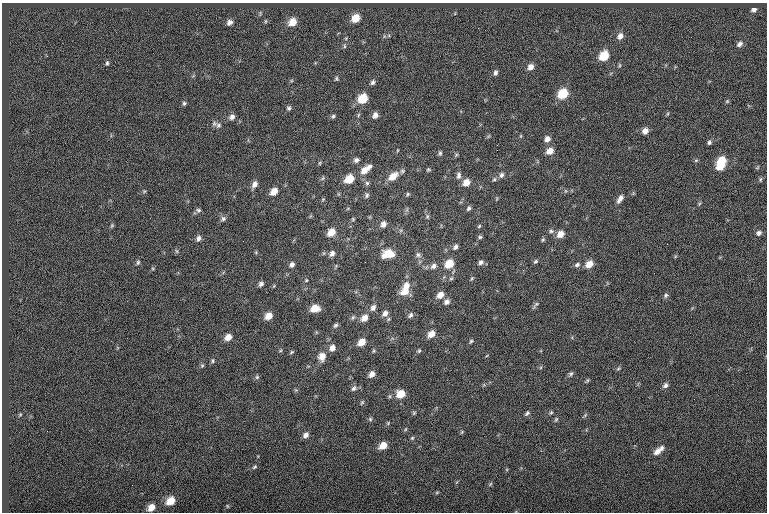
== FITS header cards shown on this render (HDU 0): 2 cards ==
NAXIS1  =                  765
NAXIS2  =                  510

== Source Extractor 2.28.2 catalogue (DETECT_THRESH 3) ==
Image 765 x 510 px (HDU 0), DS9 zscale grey, 1 PNG px = 1 image px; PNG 769 x 514 px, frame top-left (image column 1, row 510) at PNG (2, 3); no overlay
Background -0.0623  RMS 7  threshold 21.1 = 3 sigma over >= 5 px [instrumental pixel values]
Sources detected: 139; all 139 listed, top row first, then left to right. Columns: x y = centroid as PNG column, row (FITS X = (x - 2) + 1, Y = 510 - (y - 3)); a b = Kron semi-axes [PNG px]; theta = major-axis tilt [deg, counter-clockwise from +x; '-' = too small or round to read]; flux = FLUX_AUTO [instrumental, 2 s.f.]
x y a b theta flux
754 10 6 5 - 1400
356 18 9 7 47 6900
265 21 6 4 89 560
229 22 7 5 34 1700
292 22 9 8 - 6300
620 36 8 7 - 2400
740 44 8 6 37 1600
344 46 6 4 -89 760
604 56 8 6 54 13000
107 63 5 4 - 700
530 67 7 6 - 2700
495 73 7 5 80 1300
336 79 6 5 - 750
373 82 6 5 - 1100
563 94 8 7 - 14000
363 99 8 7 - 11000
727 101 5 5 - 590
184 103 6 5 - 830
289 108 6 6 - 960
358 115 6 3 71 600
375 115 7 6 - 2300
333 116 5 5 - 850
232 117 8 7 - 1800
218 125 10 7 11 1600
645 131 7 6 - 2700
547 139 7 6 - 2200
709 142 5 5 - 930
497 145 2 2 - 210
497 150 2 2 - 1000
550 151 8 6 41 4300
440 153 6 4 90 810
356 160 7 6 - 1500
721 161 8 7 - 11000
319 163 6 4 89 570
720 167 7 6 - 6100
757 168 6 4 19 560
365 169 14 7 40 5500
428 170 5 4 - 580
458 175 9 6 84 1500
501 175 7 6 - 1500
393 176 12 7 40 6300
323 178 6 4 71 680
349 179 8 6 41 9400
760 179 7 3 89 610
367 183 6 6 - 960
466 183 8 6 45 4500
254 184 9 6 61 2200
144 191 5 4 - 540
274 191 8 6 50 4700
408 194 6 5 - 700
367 195 8 6 71 1100
323 199 6 3 19 480
620 199 12 6 57 2200
469 208 6 4 55 990
198 210 7 6 - 970
427 217 7 5 89 910
223 219 7 6 - 1200
353 219 4 4 - 540
383 224 8 6 64 2400
112 225 6 4 55 630
479 226 6 3 46 530
551 231 7 6 - 1100
331 232 8 7 - 5800
759 233 7 6 - 1500
560 234 7 6 - 4300
480 237 6 5 - 790
198 238 8 6 70 1600
543 240 6 4 67 680
455 247 7 5 60 1400
177 251 6 4 -88 640
332 254 7 6 - 2000
388 254 11 7 13 10000
418 255 9 6 -45 1500
535 261 7 5 39 780
138 262 7 5 74 820
481 262 7 6 - 1400
292 264 7 5 62 1600
449 264 8 7 - 8700
589 264 8 6 43 5100
577 265 7 5 30 1100
433 266 8 6 36 1900
523 270 3 3 - 280
451 278 6 4 1 660
472 278 6 4 59 570
306 280 5 4 - 510
261 284 6 5 - 1300
406 286 9 8 - 3800
405 291 11 8 25 6000
440 295 8 6 40 3800
666 295 6 5 - 930
447 302 8 6 36 1800
536 304 12 4 50 1000
315 308 8 7 - 6600
373 308 9 6 59 1900
385 313 9 7 54 2400
410 315 7 5 56 1300
268 316 7 6 - 4800
353 317 8 4 54 830
364 318 9 7 52 3600
335 325 6 5 - 1000
431 334 8 6 41 4400
228 337 7 6 - 3600
471 341 5 4 - 660
362 342 7 6 - 5200
332 348 8 7 - 2600
419 351 5 4 - 610
292 352 6 4 36 590
322 356 9 8 - 4400
213 361 6 5 - 780
202 366 6 5 - 690
618 368 6 4 44 620
372 374 7 5 52 2700
571 374 7 5 38 910
257 377 6 6 - 780
587 380 6 4 45 600
665 385 7 5 34 1500
354 388 9 6 50 1300
401 394 8 7 - 7300
390 396 6 4 71 600
362 402 6 4 54 550
551 412 5 5 - 600
414 413 5 4 - 620
527 413 8 5 54 990
585 415 6 4 46 620
370 419 5 5 - 770
556 419 7 5 63 770
406 429 5 3 - 480
462 432 5 3 - 460
306 435 7 5 50 2000
412 438 5 4 - 590
383 446 8 6 38 5500
661 448 7 5 84 1300
657 451 9 6 45 3400
255 467 7 5 40 740
490 484 7 4 45 590
437 492 6 3 19 480
171 501 9 7 38 7400
227 506 5 3 - 470
151 507 8 6 44 4400